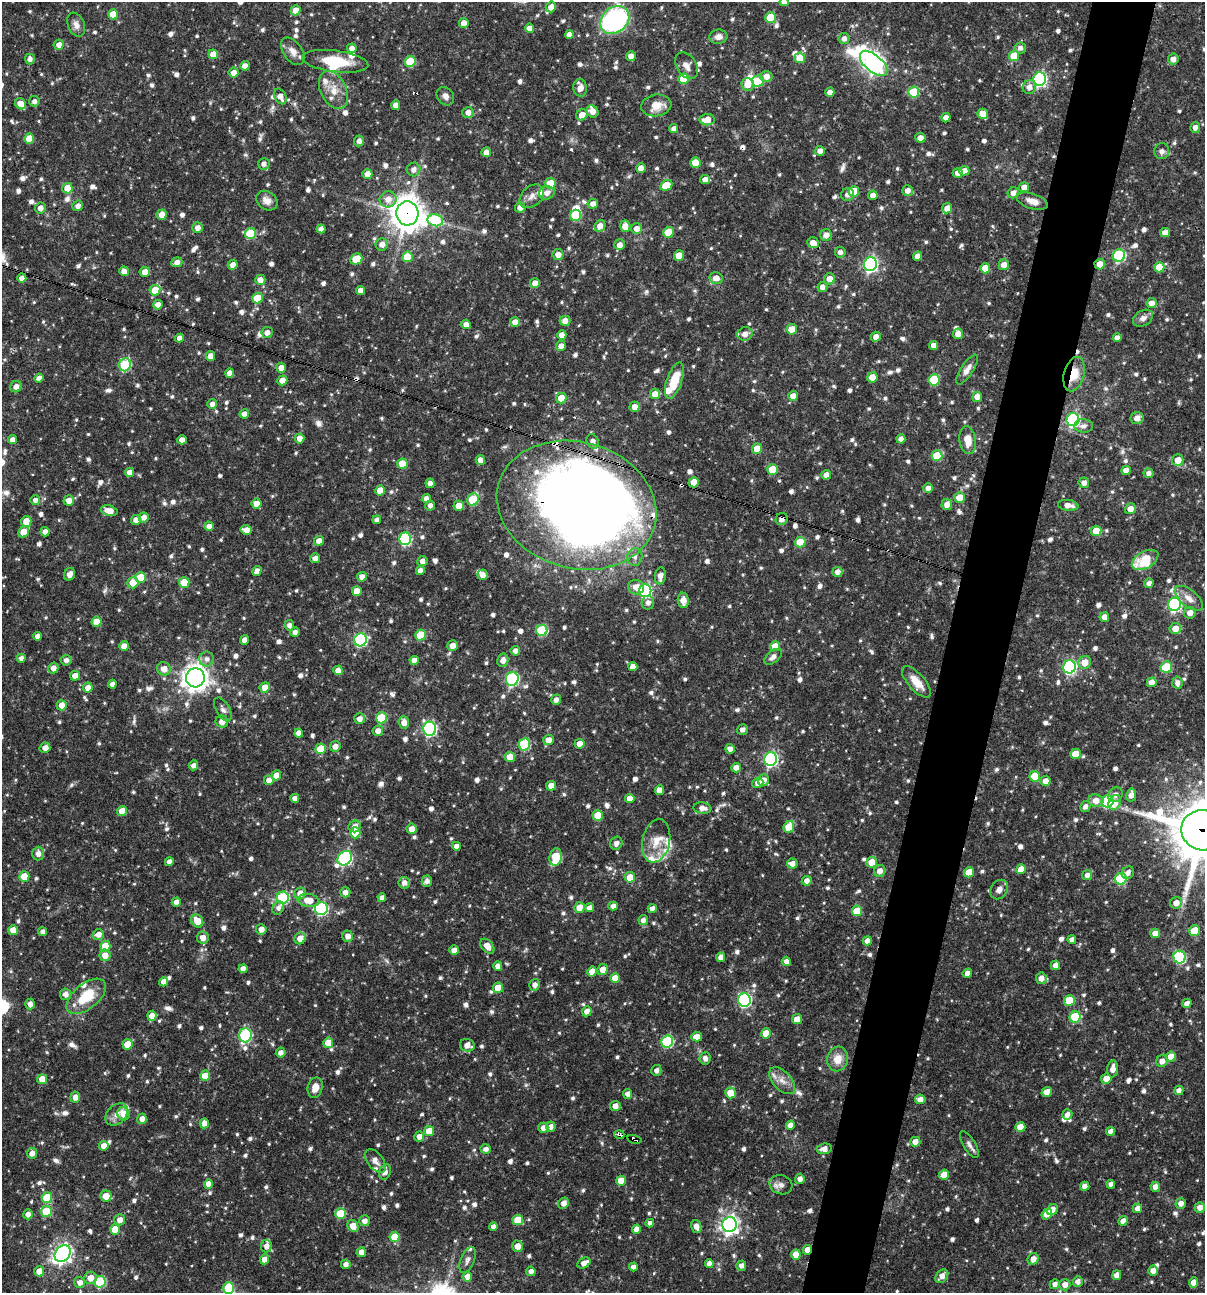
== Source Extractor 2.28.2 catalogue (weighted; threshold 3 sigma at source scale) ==
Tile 10 of 4 x 4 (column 2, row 3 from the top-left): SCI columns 1454-2656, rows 1293-2583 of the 5187 x 5168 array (HDU 1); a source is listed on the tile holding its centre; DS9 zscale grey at full resolution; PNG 1207 x 1295 px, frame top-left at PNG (2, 2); each listed source drawn as its Kron ellipse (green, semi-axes under 4 px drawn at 4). Shown black and unused: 5% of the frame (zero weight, under 3 of 4 exposures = <1% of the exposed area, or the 3 px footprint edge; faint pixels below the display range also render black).
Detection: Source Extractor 2.28.2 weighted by HDU 2 'WHT'; one run over the whole footprint, this tile lists its part. Background 0.0728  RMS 0.0036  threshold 0.016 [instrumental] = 3 sigma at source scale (4.5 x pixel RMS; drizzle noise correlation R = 1.50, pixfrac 1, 0.05/0.05 arcsec/px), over >= 5 px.
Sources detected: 1116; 4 inside a brighter object's white glare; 4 cosmic-ray / hot-pixel residue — neither listed nor drawn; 23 inside a brighter listed object's ellipse — not listed separately; of the other 1085, all 500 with FLUX_AUTO >= 1.52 (the completeness limit of this list) listed and drawn (585 fainter detections not listed), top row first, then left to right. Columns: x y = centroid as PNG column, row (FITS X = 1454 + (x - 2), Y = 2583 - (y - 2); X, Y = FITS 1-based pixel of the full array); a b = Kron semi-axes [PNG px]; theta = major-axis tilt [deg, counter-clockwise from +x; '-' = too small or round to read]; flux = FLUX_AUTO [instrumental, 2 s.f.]
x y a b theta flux
784 2 4 4 - 2.2
551 7 5 5 - 2.2
296 10 5 5 - 3.4
113 14 5 5 - 6.6
771 18 5 5 - 12
615 20 16 12 40 59
464 23 5 4 - 2.8
76 25 12 8 -68 2.1
529 28 4 4 - 2.2
569 34 4 4 - 2.1
718 37 9 7 7 2.3
844 38 5 5 - 1.7
59 45 5 5 - 2.4
352 48 5 4 - 1.8
1020 48 5 5 - 1.8
293 51 15 9 -54 2.9
213 54 5 4 - 3.5
631 56 5 4 - 2.4
1014 56 5 5 - 9.6
800 58 5 5 - 7.3
30 59 5 5 - 1.5
1173 59 5 5 - 2.3
335 61 33 10 -7 13
410 62 5 5 - 14
874 63 16 8 -41 200
245 66 5 4 - 2.2
686 66 14 10 -57 2.5
234 73 5 5 - 2.4
766 76 6 5 - 2.7
684 79 5 5 - 12
1040 79 6 6 - 61
758 81 6 5 - 12
748 84 6 6 - 4
1029 87 7 6 - 2.4
580 88 9 6 -83 3.3
333 90 20 13 -64 5.9
830 92 4 4 - 2.6
914 92 5 5 - 17
280 96 8 5 -62 2.7
445 96 10 8 -51 1.9
34 101 5 5 - 1.5
20 104 6 5 - 3.8
396 105 4 4 - 2.5
656 105 15 11 8 5.3
592 111 6 5 - 2.8
468 112 6 5 - 2.3
983 114 5 5 - 5.4
582 115 6 5 - 3.1
946 118 5 4 - 2
707 120 7 5 4 4.4
1195 127 5 5 - 1.8
674 129 4 4 - 1.9
29 138 5 5 - 6.4
920 138 5 4 - 2.3
359 141 5 5 - 1.9
820 151 5 4 - 1.9
1162 151 8 7 - 1.6
486 152 5 4 - 2.3
695 163 5 5 - 5.6
264 164 6 6 - 1.6
641 168 5 4 - 3
414 169 7 7 - 2.1
964 171 5 5 - 2.8
958 173 5 4 - 2.6
367 174 5 5 - 3.4
705 180 5 4 - 2.6
550 184 5 5 - 8
666 185 6 5 - 7.6
1024 187 5 5 - 2.3
67 188 5 5 - 6.5
854 191 5 5 - 8.5
908 191 5 5 - 2.4
547 193 8 6 17 2.1
1013 193 6 5 - 2.3
848 195 7 6 - 1.7
873 195 5 4 - 2.3
532 196 14 10 42 2.6
388 199 8 8 - 3.6
267 201 11 9 -34 2.5
1032 201 16 7 -17 3.4
593 204 5 5 - 2.2
78 206 5 5 - 1.7
520 207 5 5 - 2.9
40 208 5 5 - 2.3
947 208 5 5 - 3.6
407 213 12 11 - 620
162 215 5 5 - 3.1
576 215 5 5 - 17
435 220 8 6 -12 26
600 226 6 5 - 3.1
625 226 5 5 - 3.7
197 228 5 5 - 2.2
321 229 4 4 - 2.2
637 229 5 5 - 2.4
669 232 5 5 - 10
1165 233 5 4 - 3.2
250 234 5 5 - 19
826 235 6 5 - 2.7
813 243 6 5 - 3
382 244 6 6 - 2.6
619 245 5 5 - 2.6
840 252 5 5 - 1.6
558 255 5 5 - 2.5
679 255 5 5 - 5.1
918 256 4 4 - 2.5
1119 256 6 6 - 39
407 257 5 5 - 8.1
356 259 6 5 - 8.9
177 262 5 5 - 2.5
870 264 7 6 - 82
1100 264 5 5 - 3.6
233 265 5 5 - 2.4
1004 265 5 5 - 3
1159 267 5 5 - 6.3
985 268 5 5 - 5.9
124 271 5 5 - 2.6
145 272 5 5 - 3
22 278 4 4 - 2.5
716 278 6 6 - 2.7
829 279 5 5 - 3.2
260 280 5 5 - 2.8
535 283 5 5 - 2.4
822 287 5 5 - 1.8
155 290 5 5 - 6.6
360 290 4 4 - 2.2
257 298 5 5 - 10
1152 303 5 5 - 2.7
158 305 5 4 - 2.3
1143 318 11 7 31 2
565 321 5 5 - 2.7
515 322 5 5 - 2.7
466 324 5 4 - 2.3
792 329 5 5 - 5.1
267 332 6 5 - 2.1
745 334 8 7 - 2.9
958 334 5 5 - 2.7
562 335 4 4 - 2.7
876 337 5 5 - 2.3
180 338 5 4 - 2.2
1117 338 4 4 - 2.1
934 345 4 4 - 2.3
561 346 5 5 - 2.2
211 356 5 4 - 3.4
125 365 6 5 - 26
281 368 5 5 - 2.7
967 370 17 6 57 2.4
230 373 4 4 - 2.1
1074 374 17 10 75 6.5
872 377 5 5 - 5
39 378 5 4 - 2.4
282 380 5 4 - 3.3
674 380 19 7 71 10
934 380 6 5 - 18
16 387 6 5 - 2.4
655 394 5 5 - 3.5
793 396 5 5 - 2.5
977 397 5 5 - 2.5
561 398 5 5 - 5.3
212 404 5 5 - 1.8
634 407 5 5 - 3
244 414 5 4 - 2.1
1137 418 6 6 - 2.5
1073 420 6 6 - 61
1084 426 9 6 -5 1.6
300 438 5 5 - 2.6
901 439 4 4 - 2.2
12 440 4 4 - 1.8
182 440 4 4 - 2.4
968 440 14 8 -82 4.5
593 441 7 6 - 1.8
757 449 5 5 - 5.8
937 456 5 5 - 11
480 460 5 4 - 2.4
1178 460 6 5 - 4.4
402 464 5 5 - 7.9
772 469 5 5 - 8
1126 470 5 4 - 2.6
129 472 5 4 - 2.7
1149 473 5 5 - 1.6
826 475 5 4 - 2.4
694 482 5 5 - 5.5
430 483 4 4 - 2.1
1084 483 5 5 - 2
928 488 5 4 - 2.3
380 490 5 5 - 5.1
960 498 5 5 - 5.7
426 499 4 4 - 2
473 499 6 5 - 16
35 500 5 5 - 1.6
69 500 5 5 - 2.8
257 504 5 5 - 4
947 504 6 5 - 2.9
577 505 81 63 -16 580
1068 505 10 5 -8 3
430 506 5 4 - 1.7
459 506 5 5 - 3.7
1130 509 6 5 - 3.5
109 511 8 5 -14 4.2
144 517 5 5 - 2.1
782 519 6 5 - 2.1
136 520 5 5 - 2.7
377 520 4 4 - 1.6
26 521 5 5 - 6.1
209 526 5 4 - 2.3
246 530 6 5 - 3.1
1096 531 5 5 - 5.9
24 532 6 5 - 6.5
45 532 5 4 - 1.9
405 539 6 6 - 37
319 541 5 4 - 2.8
800 542 5 5 - 10
635 557 9 7 82 1.6
315 558 5 4 - 1.7
1145 560 14 8 29 13
422 561 5 5 - 1.8
257 571 5 4 - 2.1
420 571 4 4 - 2.2
837 572 5 5 - 2.3
70 574 6 5 - 2
483 575 5 5 - 2.5
660 576 8 5 82 2.5
140 577 5 5 - 8.7
362 577 5 4 - 2.6
184 582 5 5 - 8.2
133 583 5 5 - 5.1
1149 583 5 4 - 1.7
636 587 8 7 - 3.5
357 591 5 5 - 4.6
645 591 6 6 - 53
1189 598 17 8 -39 3.3
683 600 8 5 -86 3.2
648 603 7 6 - 1.9
1174 604 7 6 - 63
1190 613 6 5 - 2.8
1104 617 5 5 - 2.4
97 622 5 5 - 5.7
289 625 5 5 - 1.7
1175 629 5 5 - 3.9
542 630 5 5 - 25
295 632 5 4 - 1.6
420 635 5 5 - 11
37 636 4 4 - 1.7
245 640 5 4 - 2.5
360 640 6 6 - 49
452 645 5 5 - 2.8
124 646 5 4 - 2.5
775 646 5 5 - 5.5
515 651 5 4 - 1.7
773 657 10 6 39 1.7
21 658 4 4 - 1.6
207 659 7 7 - 1.8
66 660 5 5 - 1.6
414 660 4 4 - 2.9
503 660 6 5 - 2.4
1085 662 6 6 - 4.3
633 667 4 4 - 2.4
1069 667 6 6 - 68
1166 667 6 5 - 17
53 668 5 5 - 2.4
164 669 7 6 - 3.1
338 670 5 4 - 3.1
75 676 5 5 - 2.7
195 678 9 9 - 330
512 679 7 6 - 48
916 682 20 8 -49 5.2
1152 682 5 4 - 3.4
1177 683 6 5 - 1.8
112 684 4 4 - 1.9
265 687 5 5 - 4.2
88 688 5 5 - 3
556 700 5 5 - 1.8
62 705 5 5 - 3.7
223 709 13 7 -59 1.6
381 718 5 5 - 15
359 719 5 5 - 2.3
222 722 6 6 - 2.6
404 722 6 5 - 2.6
430 729 7 6 - 63
742 730 6 5 - 1.5
378 731 5 5 - 2.3
299 733 4 4 - 2.4
548 740 5 5 - 3.3
524 744 6 5 - 24
579 744 5 5 - 2.8
335 746 5 5 - 2.1
45 748 5 5 - 2.2
321 749 5 5 - 9.1
730 749 5 5 - 2.1
1075 754 5 5 - 5.8
510 757 5 5 - 4.7
770 759 7 6 - 68
193 765 5 4 - 1.9
736 768 5 4 - 2.6
276 775 5 4 - 3.9
1035 776 5 5 - 11
269 780 5 4 - 2.5
763 780 6 6 - 2.8
1046 781 5 5 - 2.7
758 783 6 5 - 2.4
551 786 5 5 - 2.7
659 790 5 4 - 2.7
1116 795 8 7 - 1.9
1131 795 6 5 - 2.5
295 798 4 4 - 2.1
630 798 5 4 - 4
1096 800 8 6 -9 3.8
1107 801 6 6 - 34
1115 802 7 6 - 3.8
1085 806 5 5 - 1.5
702 808 9 5 -7 2.4
122 811 5 5 - 3.9
598 815 5 5 - 8.1
355 826 6 5 - 2.4
789 827 6 5 - 8
412 829 5 5 - 2.8
1203 830 22 20 -16 2100
355 833 5 5 - 6.9
656 841 22 13 78 6.3
616 843 7 6 - 1.8
457 846 4 4 - 2.2
38 854 7 6 - 2.1
556 857 9 6 81 12
345 858 8 6 47 67
169 862 4 4 - 1.8
872 862 5 5 - 5.6
792 864 5 5 - 2.6
1021 869 5 4 - 4.2
880 871 6 5 - 2.7
969 872 5 5 - 6.4
1128 873 6 6 - 1.7
1087 875 5 5 - 1.7
24 876 5 5 - 6.3
630 877 5 5 - 5
1121 879 6 5 - 23
427 881 6 5 - 1.6
807 881 5 5 - 2.1
404 883 6 5 - 2.1
999 889 10 8 56 2.1
345 892 5 5 - 2.2
300 893 6 5 - 3.5
283 898 6 6 - 34
382 898 4 4 - 1.6
308 900 11 6 -7 5.1
176 902 4 4 - 2.2
1176 903 6 5 - 2.9
613 906 4 4 - 2.3
278 908 7 5 53 1.5
321 908 6 6 - 49
579 908 5 5 - 4.8
590 908 4 4 - 2.3
652 909 4 4 - 2.2
857 911 5 5 - 10
643 920 5 4 - 1.6
197 921 7 5 -55 5.3
261 929 5 5 - 2.6
13 930 5 5 - 5.5
1195 931 5 5 - 8.5
43 932 4 4 - 1.5
1155 933 5 5 - 3.4
98 934 5 5 - 2.7
348 936 5 5 - 2.4
203 938 6 6 - 3.1
300 938 6 5 - 3.2
1072 940 4 4 - 1.7
867 941 4 4 - 2.2
105 946 5 5 - 6.4
487 946 8 5 -48 3.5
454 950 5 4 - 2.5
105 955 6 5 - 3.5
721 957 5 4 - 2.5
1180 957 6 6 - 36
786 961 4 4 - 2.1
1055 965 5 4 - 2.1
498 966 4 4 - 2.5
243 969 4 4 - 2.3
603 969 5 5 - 3.7
592 971 5 4 - 4.4
967 973 5 4 - 1.9
615 978 5 5 - 5.6
1041 978 6 5 - 2.5
164 982 4 4 - 2.6
535 985 6 5 - 2
498 988 5 5 - 6.6
66 994 5 5 - 2
86 996 23 12 39 12
744 1000 7 6 - 53
1069 1001 5 5 - 9.4
1187 1003 5 4 - 2.3
30 1004 5 5 - 2.2
587 1011 5 5 - 2.6
152 1016 5 4 - 4.1
1075 1017 5 5 - 19
797 1019 5 5 - 4.3
766 1033 5 5 - 5.3
245 1035 7 6 - 40
697 1037 5 4 - 3
667 1041 6 6 - 34
328 1043 5 5 - 5
128 1044 5 5 - 6.6
467 1045 7 6 - 2.9
281 1053 5 5 - 2
1171 1057 5 5 - 4.6
705 1058 6 5 - 1.7
838 1059 12 10 74 4.6
1162 1061 6 5 - 2.5
1113 1069 8 5 83 2.8
656 1070 5 5 - 1.6
205 1076 5 5 - 5.7
42 1079 5 5 - 4.5
1106 1079 5 5 - 4.1
782 1081 16 9 -46 3.1
315 1088 10 7 77 3.3
1179 1090 4 4 - 2
1047 1092 5 4 - 2.4
730 1093 5 5 - 6.7
628 1094 5 4 - 2
75 1097 5 4 - 2.5
920 1099 5 5 - 2.6
615 1106 5 5 - 2.4
117 1114 12 9 45 2.6
124 1114 6 6 - 4.3
1067 1114 5 5 - 1.8
142 1119 5 4 - 2.2
204 1123 5 4 - 2.4
790 1125 4 4 - 2.2
551 1127 5 5 - 1.9
1020 1127 5 5 - 4.5
543 1128 5 5 - 2.2
429 1131 5 5 - 5.8
1111 1131 4 4 - 2.1
619 1135 5 3 - 5.5
419 1137 5 5 - 2.4
634 1139 7 3 -14 3.2
915 1142 5 5 - 2.9
969 1145 15 6 -58 1.7
104 1146 5 4 - 2.8
486 1149 5 4 - 1.6
824 1149 7 5 9 2.4
32 1153 5 5 - 2.3
375 1161 13 8 -52 2.1
385 1172 8 5 70 2.1
944 1175 5 5 - 4.8
800 1179 5 5 - 1.9
621 1181 5 5 - 5.7
208 1184 5 4 - 3.2
1111 1184 4 4 - 1.7
781 1185 11 9 -16 2.1
1085 1186 4 4 - 2.7
1155 1187 5 5 - 2
106 1196 5 5 - 4.7
47 1198 5 5 - 13
563 1203 6 5 - 2.3
1181 1203 5 5 - 2.2
1200 1207 5 5 - 2.5
1137 1208 5 4 - 2.1
1052 1210 6 5 - 3.4
46 1211 5 5 - 15
28 1214 5 5 - 2.1
340 1214 5 5 - 14
1047 1214 6 4 51 3.1
120 1220 5 5 - 2.6
518 1220 5 5 - 9.1
365 1221 5 5 - 2.2
1123 1221 5 4 - 3
650 1223 4 4 - 1.5
730 1225 7 7 - 170
353 1226 6 5 - 4.7
493 1226 4 4 - 1.6
696 1226 6 5 - 2.3
115 1229 5 5 - 8.9
636 1229 5 4 - 2.4
395 1237 5 5 - 8.5
266 1246 6 5 - 2.4
517 1246 6 5 - 3.5
807 1250 5 4 - 2.8
361 1252 5 4 - 2.6
63 1254 9 7 48 160
796 1254 5 5 - 4.7
265 1259 5 4 - 3.3
1033 1259 6 5 - 2.7
467 1260 14 6 68 1.6
584 1263 7 5 34 2.5
346 1264 5 5 - 1.7
709 1264 4 4 - 2.2
741 1266 5 5 - 1.7
633 1267 4 4 - 2
39 1271 5 5 - 4.2
531 1271 5 4 - 2.2
1153 1271 5 5 - 2.3
1117 1275 5 4 - 2.6
942 1276 7 5 49 2.7
467 1277 5 4 - 2.5
90 1278 6 6 - 4.1
1078 1281 5 5 - 1.9
80 1282 5 5 - 2.4
100 1282 6 5 - 25
1194 1283 5 4 - 3.3
1055 1284 5 5 - 2
1065 1285 6 5 - 2.8
228 1288 6 5 - 19
Overlapping masked pixels (flux is a lower limit): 11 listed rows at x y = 280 96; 407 213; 1100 264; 1074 374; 694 482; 577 505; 782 519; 1203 830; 619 1135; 634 1139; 807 1250
Isophote crosses this tile's border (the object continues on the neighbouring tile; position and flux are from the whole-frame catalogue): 3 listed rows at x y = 784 2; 1203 830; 228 1288